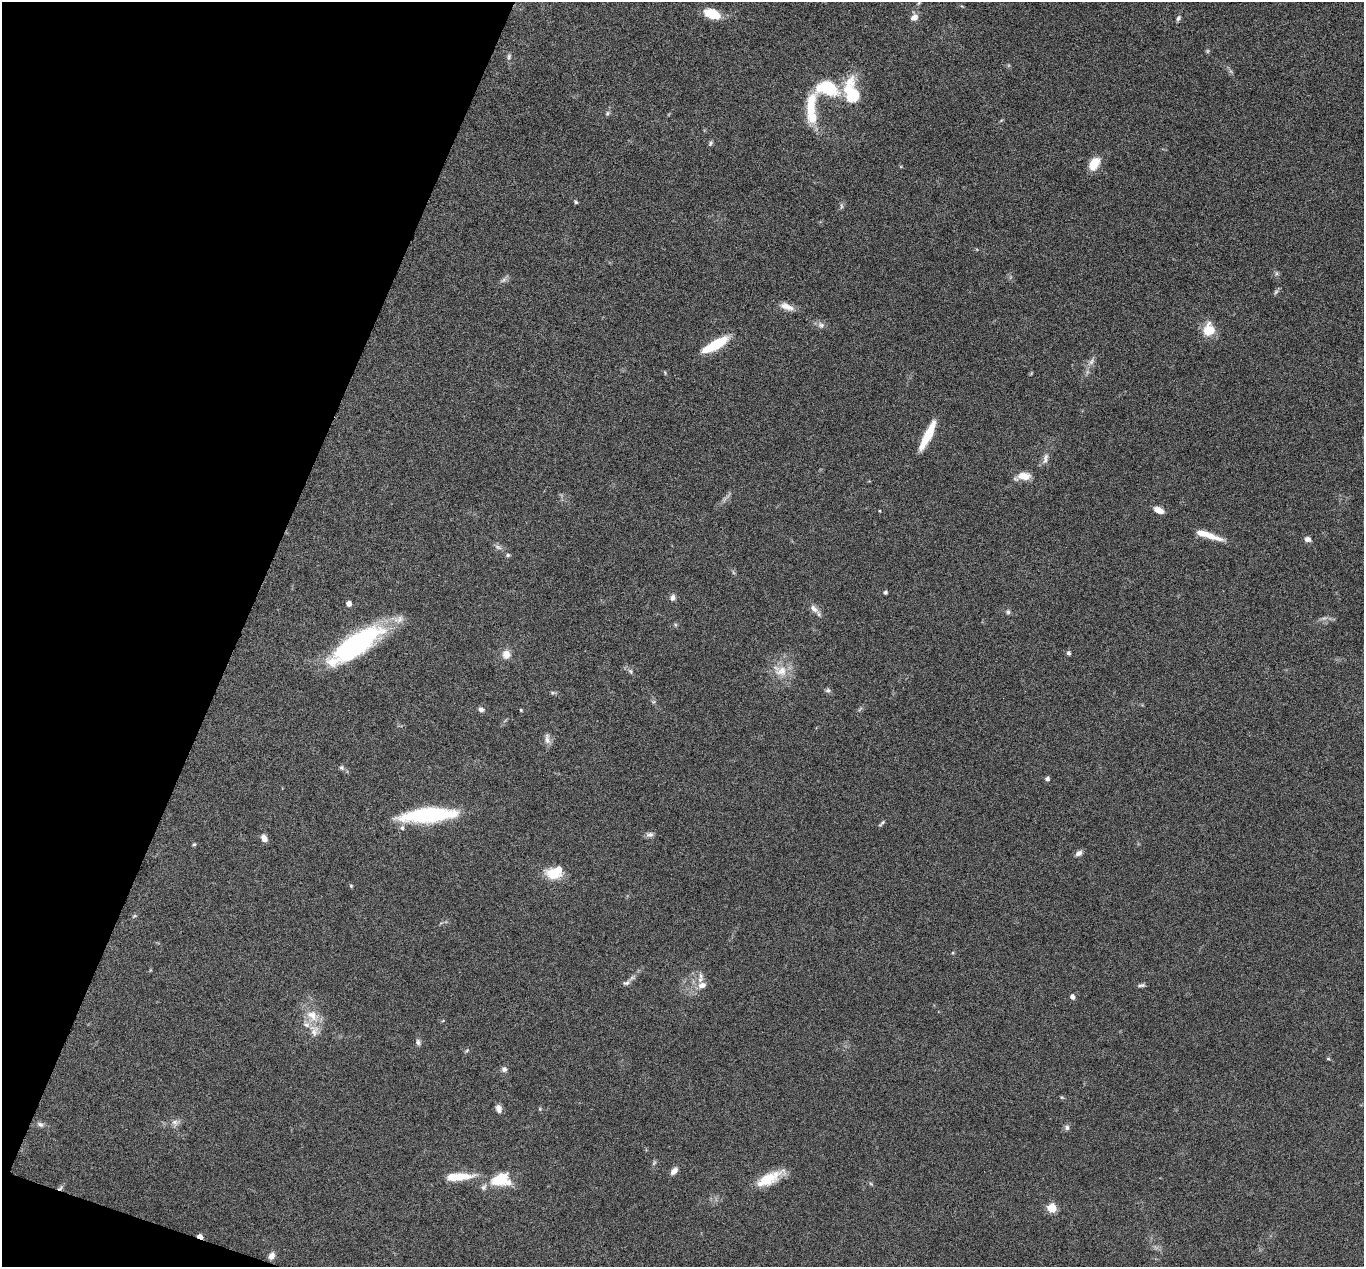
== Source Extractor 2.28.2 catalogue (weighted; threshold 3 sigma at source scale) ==
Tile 9 of 4 x 4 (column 1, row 3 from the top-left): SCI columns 1-1362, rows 1402-2666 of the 5447 x 5464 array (HDU 1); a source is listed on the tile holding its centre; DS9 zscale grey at full resolution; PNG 1366 x 1269 px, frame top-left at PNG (2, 2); no overlay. Shown black and unused: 18% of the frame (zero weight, under 4 of 8 exposures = <1% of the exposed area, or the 3 px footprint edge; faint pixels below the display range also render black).
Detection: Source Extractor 2.28.2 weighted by HDU 2 'WHT'; one run over the whole footprint, this tile lists its part. Background 0.06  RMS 0.0038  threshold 0.0155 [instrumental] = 3 sigma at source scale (4.09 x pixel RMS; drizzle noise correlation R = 1.36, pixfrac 0.8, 0.05/0.05 arcsec/px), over >= 5 px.
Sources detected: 84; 5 too faint to see at this stretch — not listed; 4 inside a brighter listed object's ellipse — not listed separately; the other 75 listed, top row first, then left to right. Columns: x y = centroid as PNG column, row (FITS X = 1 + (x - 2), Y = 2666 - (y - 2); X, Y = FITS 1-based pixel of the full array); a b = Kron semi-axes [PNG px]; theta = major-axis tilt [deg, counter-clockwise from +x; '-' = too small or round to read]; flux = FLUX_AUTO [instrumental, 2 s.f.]
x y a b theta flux
712 14 16 9 -22 8.7
914 17 10 8 40 2
1178 18 8 5 63 0.78
509 57 9 5 82 0.86
827 88 20 13 -13 18
851 91 32 17 -78 14
811 110 42 11 -89 12
607 113 7 5 24 0.65
710 143 8 5 48 0.65
1094 164 13 8 55 7
576 202 5 4 - 0.52
1276 273 7 4 -72 0.62
503 280 11 5 25 1.1
1276 292 7 5 46 0.7
787 306 18 8 -21 3
821 325 10 8 -19 1.4
1209 330 10 9 - 9.4
715 345 30 9 29 13
1091 361 11 7 60 1.5
927 435 31 7 64 10
1045 458 16 6 75 1.8
1024 476 17 9 -2 3.9
1159 510 9 5 -24 3.5
880 511 4 2 - 0.26
1207 535 33 6 -18 6.1
1308 539 8 6 -9 1.4
508 555 6 5 - 0.6
885 592 4 3 - 0.89
673 597 9 6 82 1.2
349 603 5 5 - 2.1
814 608 15 7 -43 2.1
1008 612 6 5 - 0.77
356 644 53 17 34 65
1069 653 6 5 - 0.7
506 654 11 10 - 2.9
631 671 8 5 -43 0.85
781 671 19 14 6 5.9
828 690 7 5 13 0.7
481 709 8 6 -12 1.1
521 710 4 3 - 0.32
547 739 15 7 -85 1.8
342 768 7 6 - 0.84
1047 779 4 4 - 1.1
428 815 46 11 5 45
882 823 10 3 42 0.62
402 828 6 6 - 0.98
650 835 10 6 6 1.2
264 838 9 6 -61 2.1
194 844 5 4 - 0.44
1079 853 9 6 30 1.5
553 874 16 11 -16 8.2
351 886 4 4 - 0.39
626 983 11 6 12 1.2
702 985 12 8 18 2.3
1142 985 9 4 7 0.86
1072 997 5 4 - 1.4
312 1016 19 13 -41 6.2
418 1042 7 6 - 1.1
467 1050 6 4 45 0.48
1328 1059 5 3 - 0.4
504 1069 8 7 - 1.1
499 1108 9 6 -73 1.9
175 1122 11 8 -8 1.6
40 1124 9 6 -31 1.2
1067 1128 7 6 - 1
654 1163 7 4 46 0.56
674 1171 10 6 46 1.8
458 1177 34 8 4 8.4
769 1179 31 11 27 9.3
500 1180 20 12 3 13
484 1187 9 6 53 1.2
60 1188 9 3 40 0.7
1052 1208 5 5 - 13
200 1236 5 4 - 2.5
271 1256 8 6 67 2.3
Overlapping masked pixels (flux is a lower limit): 2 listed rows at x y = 60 1188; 200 1236